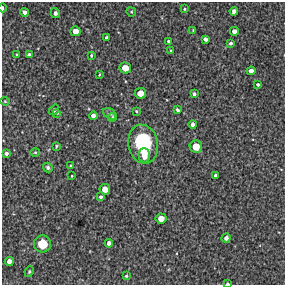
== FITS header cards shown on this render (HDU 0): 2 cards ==
NAXIS1  =                  283 / Axis length
NAXIS2  =                  283 / Axis length

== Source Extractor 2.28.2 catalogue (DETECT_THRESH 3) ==
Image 283 x 283 px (HDU 0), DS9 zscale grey, 1 PNG px = 1 image px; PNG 287 x 287 px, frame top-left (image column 1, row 283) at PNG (2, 2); each listed source drawn as its Kron ellipse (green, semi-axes under 4 px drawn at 4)
Background 3170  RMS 380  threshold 1150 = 3 sigma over >= 5 px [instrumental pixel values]
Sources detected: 52; all 52 listed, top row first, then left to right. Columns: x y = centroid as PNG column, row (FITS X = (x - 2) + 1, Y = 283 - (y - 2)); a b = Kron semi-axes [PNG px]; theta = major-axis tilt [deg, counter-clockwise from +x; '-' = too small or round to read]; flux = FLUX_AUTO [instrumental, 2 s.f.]
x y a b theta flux
2 8 4 2 - 4.8e+04
184 9 4 3 - 2.9e+04
234 11 4 4 - 1.0e+05
25 12 4 4 - 9.6e+04
131 12 5 4 - 3.2e+04
55 13 5 4 - 7.0e+04
193 30 3 3 - 2.4e+04
75 31 5 5 - 1.9e+05
234 31 4 4 - 1.1e+05
106 38 3 3 - 5.7e+04
205 39 4 4 - 7.9e+04
168 41 3 3 - 3.2e+04
231 43 4 3 - 5.3e+04
171 51 3 3 - 2.9e+04
17 55 3 3 - 3.2e+04
29 55 4 4 - 7.4e+04
91 55 4 3 - 3.2e+04
125 68 6 5 - 2.5e+05
251 71 4 4 - 1.1e+05
99 74 3 2 - 2.2e+04
258 84 3 3 - 4.4e+04
140 93 6 5 - 2.4e+05
194 94 3 3 - 5.7e+04
5 101 4 4 - 2.9e+04
54 110 6 4 52 5.5e+04
177 110 4 3 - 4.9e+04
136 111 4 3 - 3.2e+04
57 113 4 3 - 2.0e+04
110 114 7 5 -34 5.5e+04
93 116 4 4 - 1.1e+05
112 117 4 3 - 3.5e+04
193 124 4 4 - 9.2e+04
143 144 19 14 -80 1.5e+06
56 146 4 3 - 3.0e+04
196 147 6 6 - 3.0e+05
35 152 4 4 - 2.9e+04
6 153 4 4 - 6.2e+04
144 155 7 6 - 2.2e+05
70 165 3 2 - 2.2e+04
48 167 5 4 - 5.2e+04
72 176 3 2 - 2.0e+04
216 176 3 3 - 7.4e+04
105 189 5 5 - 2.1e+05
100 197 3 3 - 4.6e+04
161 218 5 5 - 2.0e+05
226 238 4 4 - 8.5e+04
109 243 4 4 - 1.1e+05
42 244 8 8 - 5.5e+05
9 261 4 4 - 1.2e+05
29 272 5 3 - 2.9e+04
126 276 3 3 - 3.5e+04
227 283 3 2 - 3.4e+04
At the frame edge (FLAGS 8, measured only in part): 2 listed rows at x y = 2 8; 227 283